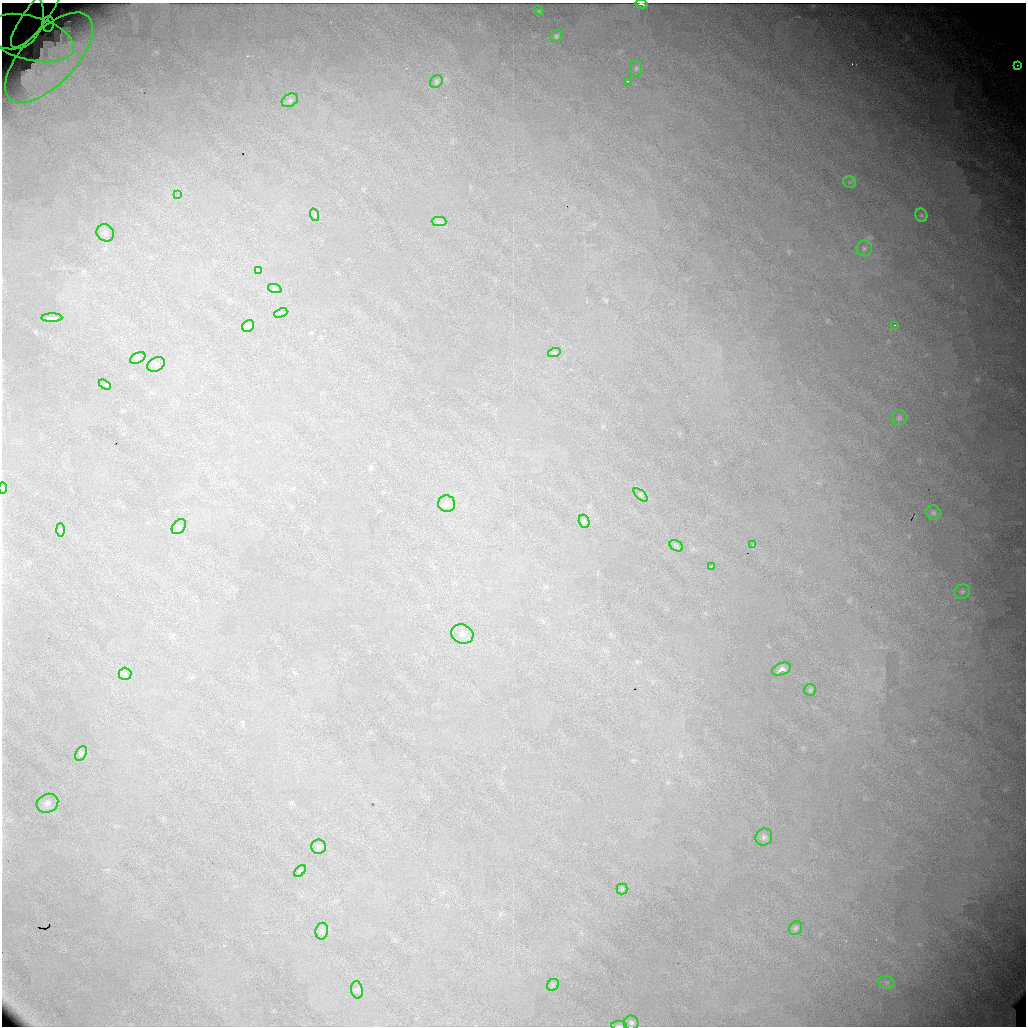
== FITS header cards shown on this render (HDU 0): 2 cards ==
NAXIS1  =                 1024 /fastest changing axis
NAXIS2  =                 1024 /next to fastest changing axis

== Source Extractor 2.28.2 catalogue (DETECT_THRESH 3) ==
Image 1024 x 1024 px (HDU 0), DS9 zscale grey, 1 PNG px = 1 image px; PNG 1028 x 1028 px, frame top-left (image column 1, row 1024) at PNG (2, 3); each listed source drawn as its Kron ellipse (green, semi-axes under 4 px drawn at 4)
Background 11300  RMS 92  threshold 277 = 3 sigma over >= 5 px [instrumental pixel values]
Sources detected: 59; all 59 listed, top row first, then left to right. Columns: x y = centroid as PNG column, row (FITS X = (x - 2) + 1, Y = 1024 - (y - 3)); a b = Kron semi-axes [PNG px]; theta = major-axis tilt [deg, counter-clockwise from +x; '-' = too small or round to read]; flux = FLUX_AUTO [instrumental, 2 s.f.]
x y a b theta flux
641 4 6 3 -11 16000
539 11 6 3 -43 6900
11 13 36 32 -78 420000
36 16 38 11 53 100000
48 24 8 5 81 17000
556 36 7 5 48 14000
30 38 45 22 -15 230000
49 58 57 26 46 680000
1017 65 2 2 - 11000
636 68 8 6 -89 16000
436 81 7 5 45 13000
628 81 3 2 - 5800
290 100 8 6 28 16000
850 182 6 5 - 13000
177 195 2 2 - 3100
315 215 6 4 -71 8900
921 215 7 5 -65 13000
439 221 7 4 -1 15000
105 233 9 8 - 22000
864 248 8 7 - 20000
259 270 3 3 - 3800
275 289 7 4 -18 9900
281 313 7 3 22 6500
52 318 10 4 0 21000
894 325 3 2 - 3500
248 326 6 5 - 10000
554 353 6 4 18 8900
138 358 8 5 26 14000
156 364 9 6 25 19000
105 385 6 4 -31 12000
899 418 8 7 - 18000
3 488 6 4 90 8900
641 495 9 4 -42 13000
447 504 8 8 - 28000
933 513 7 7 - 17000
584 521 7 5 -75 12000
179 527 8 6 51 15000
60 530 6 4 -89 10000
753 545 4 4 - 6100
676 546 7 5 -31 12000
711 566 3 2 - 7400
962 592 8 7 - 16000
462 634 11 9 -20 37000
781 669 10 6 21 29000
125 674 6 6 - 12000
810 690 6 6 - 11000
81 753 8 5 62 12000
47 803 11 9 25 30000
764 837 8 8 - 21000
318 847 7 7 - 16000
300 871 7 4 45 9300
622 889 5 5 - 9800
796 928 7 6 - 15000
322 931 8 6 79 19000
887 982 8 6 -20 17000
553 985 6 5 - 11000
357 990 9 5 -81 14000
631 1023 7 7 - 17000
619 1026 8 3 0 8300
At the frame edge (FLAGS 8, measured only in part): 4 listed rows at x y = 641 4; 11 13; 3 488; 619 1026